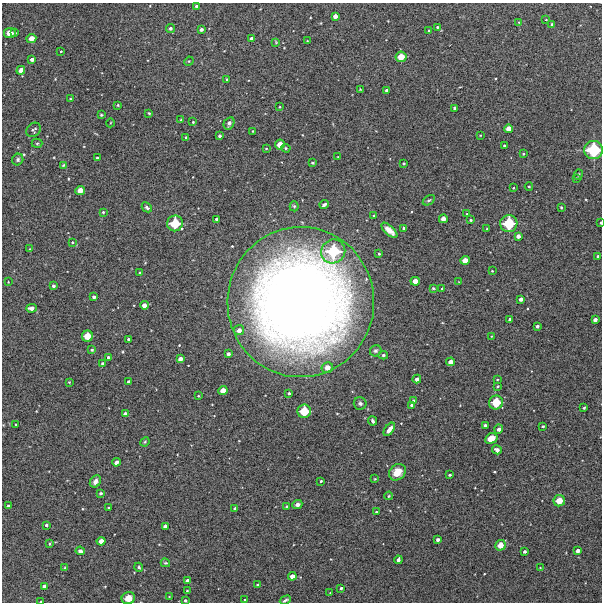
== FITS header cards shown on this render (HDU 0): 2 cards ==
NAXIS1  =                  600 / Width of image
NAXIS2  =                  600 / Height of image

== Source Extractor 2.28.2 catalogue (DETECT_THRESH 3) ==
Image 600 x 600 px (HDU 0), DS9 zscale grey, 1 PNG px = 1 image px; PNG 604 x 604 px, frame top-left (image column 1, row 600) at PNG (2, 3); each listed source drawn as its Kron ellipse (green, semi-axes under 4 px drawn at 4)
Background 5180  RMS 290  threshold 876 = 3 sigma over >= 5 px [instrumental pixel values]
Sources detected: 176; all 176 listed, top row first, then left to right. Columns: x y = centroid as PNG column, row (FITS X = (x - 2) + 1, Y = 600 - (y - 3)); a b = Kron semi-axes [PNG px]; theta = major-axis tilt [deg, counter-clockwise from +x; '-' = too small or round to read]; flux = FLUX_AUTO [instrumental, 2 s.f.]
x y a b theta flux
197 6 4 4 - 4.3e+04
335 16 4 4 - 9.0e+04
546 20 2 2 - 1.2e+04
519 22 2 2 - 1.1e+04
552 24 4 3 - 2.4e+04
437 27 3 2 - 2.2e+04
170 28 4 4 - 4.1e+04
201 29 4 3 - 5.3e+04
429 31 3 3 - 2.6e+04
10 33 6 5 - 2.2e+05
15 33 3 2 - 3.9e+04
31 38 5 4 - 1.5e+05
251 39 4 3 - 7.6e+04
307 41 4 2 - 1.2e+04
276 42 4 3 - 1.8e+04
61 51 2 2 - 1.5e+04
401 57 5 5 - 2.6e+05
32 59 4 3 - 6.0e+04
189 61 5 4 - 1.8e+04
21 70 4 4 - 1.4e+05
227 79 3 3 - 2.1e+04
360 89 3 2 - 1.5e+04
387 91 4 4 - 6.4e+04
70 99 3 2 - 1.4e+04
118 105 3 2 - 1.9e+04
280 107 2 2 - 1.5e+04
455 108 3 3 - 4.1e+04
149 113 3 3 - 2.2e+04
101 115 3 3 - 2.1e+04
181 120 3 3 - 2.0e+04
193 122 3 3 - 1.9e+04
110 123 4 3 - 1.5e+04
229 123 6 5 - 4.8e+04
509 129 4 4 - 1.4e+05
34 130 8 6 43 3.8e+04
253 131 3 2 - 1.7e+04
480 135 3 2 - 1.2e+04
220 136 3 3 - 3.7e+04
186 137 3 3 - 2.7e+04
37 143 5 4 - 2.5e+04
280 144 5 4 - 1.9e+05
504 146 3 3 - 3.2e+04
286 148 5 4 - 2.2e+04
266 149 4 2 - 1.5e+04
594 150 9 9 - 8.7e+05
523 154 4 2 - 1.4e+04
338 157 3 2 - 1.2e+04
97 158 3 3 - 3.1e+04
18 160 6 5 - 4.6e+04
313 163 3 3 - 3.0e+04
404 163 3 3 - 2.1e+04
63 165 3 3 - 2.1e+04
578 175 5 4 - 2.5e+04
576 178 3 2 - 1.6e+04
529 186 4 3 - 1.6e+04
513 188 2 2 - 1.4e+04
80 190 5 4 - 1.7e+05
429 200 7 3 35 2.6e+04
324 204 4 3 - 5.7e+04
294 206 5 4 - 2.9e+04
147 207 5 4 - 3.9e+04
561 207 3 2 - 1.7e+04
103 212 3 3 - 2.9e+04
467 214 2 2 - 1.3e+04
374 216 3 2 - 1.9e+04
217 219 3 3 - 5.2e+04
443 219 4 4 - 1.3e+05
471 220 3 3 - 2.6e+04
175 223 8 7 - 5.2e+05
601 223 3 2 - 2.3e+04
509 224 8 8 - 6.4e+05
404 228 3 3 - 3.6e+04
487 229 3 3 - 2.5e+04
389 230 10 4 -42 1.7e+05
518 236 4 4 - 8.3e+04
72 242 3 3 - 2.0e+04
30 249 4 2 - 1.4e+04
333 251 12 11 - 8.5e+05
379 254 3 3 - 2.2e+04
598 256 3 3 - 2.4e+04
465 260 4 4 - 1.5e+05
492 271 3 2 - 1.5e+04
140 273 3 3 - 2.4e+04
415 281 5 4 - 1.3e+05
8 282 3 3 - 1.2e+04
459 282 3 2 - 9.9e+03
53 286 3 3 - 4.3e+04
433 288 3 3 - 2.3e+04
442 289 3 2 - 2.1e+04
94 297 3 3 - 3.7e+04
521 299 4 3 - 6.9e+04
301 302 75 73 87 2.8e+07
144 305 4 4 - 1.0e+05
31 308 5 4 - 1.0e+05
510 319 3 3 - 4.4e+04
595 320 4 3 - 6.7e+04
537 326 3 3 - 4.3e+04
239 330 5 5 - 9.1e+04
87 336 5 5 - 2.7e+05
492 336 3 2 - 1.5e+04
128 339 3 3 - 2.4e+04
92 350 3 3 - 2.2e+04
376 351 6 5 - 4.7e+04
228 354 3 3 - 4.9e+04
383 355 5 4 - 3.0e+04
108 358 3 3 - 4.6e+04
180 359 4 4 - 9.0e+04
451 362 4 4 - 1.2e+05
103 364 4 3 - 5.8e+04
327 368 5 5 - 1.6e+05
417 379 4 4 - 7.4e+04
497 379 3 2 - 1.5e+04
69 382 3 2 - 1.4e+04
129 382 4 3 - 5.3e+04
498 386 3 3 - 1.7e+04
223 391 5 4 - 1.6e+05
289 393 3 3 - 3.5e+04
198 396 2 2 - 1.6e+04
413 400 4 3 - 2.5e+04
496 402 7 6 - 4.1e+05
360 403 6 6 - 6.3e+04
411 405 3 3 - 3.1e+04
584 408 3 2 - 2.0e+04
304 411 7 6 - 4.3e+05
125 414 4 4 - 9.6e+04
373 421 4 3 - 4.3e+04
16 424 3 2 - 1.5e+04
485 426 3 3 - 5.5e+04
543 426 3 3 - 2.2e+04
389 429 7 4 53 1.2e+05
499 429 4 4 - 7.5e+04
491 438 6 5 - 3.1e+05
145 442 5 4 - 2.4e+04
497 450 5 4 - 7.0e+04
116 462 4 3 - 5.7e+04
397 472 9 7 44 2.5e+05
449 475 3 3 - 2.7e+04
375 479 3 2 - 1.4e+04
95 481 6 5 - 8.3e+04
321 481 3 3 - 2.4e+04
101 493 3 3 - 3.6e+04
389 496 4 3 - 2.5e+04
559 501 6 5 - 2.4e+05
297 504 5 4 - 7.0e+04
8 506 3 3 - 3.9e+04
287 506 3 3 - 2.7e+04
109 508 3 2 - 2.3e+04
235 508 3 3 - 3.2e+04
376 512 3 2 - 1.8e+04
46 525 3 3 - 3.4e+04
165 526 4 3 - 5.6e+04
438 540 3 3 - 5.2e+04
101 541 4 4 - 1.3e+05
49 544 4 2 - 2.1e+04
500 545 5 5 - 2.0e+05
80 551 5 3 - 6.8e+04
578 551 4 3 - 7.2e+04
525 552 3 3 - 4.4e+04
398 560 4 3 - 6.1e+04
165 563 5 3 - 2.3e+04
65 567 4 3 - 2.0e+04
139 567 5 3 - 2.9e+04
540 568 4 3 - 1.2e+04
292 576 4 4 - 1.1e+05
187 581 4 4 - 7.7e+04
258 585 3 3 - 4.3e+04
44 586 4 3 - 6.1e+04
341 588 3 3 - 3.1e+04
187 591 3 3 - 1.8e+04
330 593 2 2 - 1.1e+04
169 597 3 2 - 1.3e+04
128 598 7 6 - 1.8e+05
185 600 3 3 - 3.2e+04
245 600 3 2 - 1.8e+04
285 600 6 3 29 3.8e+04
41 602 3 2 - 2.3e+04
At the frame edge (FLAGS 8, measured only in part): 6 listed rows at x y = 594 150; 601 223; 128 598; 185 600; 285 600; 41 602

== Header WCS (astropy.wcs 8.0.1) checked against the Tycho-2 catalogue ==
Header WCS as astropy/WCSLIB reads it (CRVAL/CRPIX/CD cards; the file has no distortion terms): RA---TAN/DEC--TAN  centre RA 03:19:51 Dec -26:04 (49.96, -26.06 deg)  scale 2 arcsec/px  FOV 20.0' x 20.0'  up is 0 deg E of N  parity normal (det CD < 0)
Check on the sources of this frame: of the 60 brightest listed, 4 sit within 2.5 arcsec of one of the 5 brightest Tycho-2 stars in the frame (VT <= 12.25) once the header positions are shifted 0.97 arcsec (0.55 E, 0.80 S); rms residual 0.83 arcsec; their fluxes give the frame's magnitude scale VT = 26.35 - 2.5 log10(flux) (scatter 0.14 mag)
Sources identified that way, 4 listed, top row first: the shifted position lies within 2.5 arcsec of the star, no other Tycho-2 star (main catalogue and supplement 1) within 5.0 arcsec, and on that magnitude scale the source's flux lands within +1.5 / -3 mag of the star's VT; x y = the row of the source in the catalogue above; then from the Tycho-2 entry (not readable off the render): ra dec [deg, ICRS J2000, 3 dp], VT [Tycho-2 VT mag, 2 dp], TYC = Tycho-2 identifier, HIP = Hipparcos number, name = IAU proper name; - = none
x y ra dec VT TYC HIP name
594 150 49.783 -25.976 11.18 6442-1014-1 - -
175 223 50.042 -26.017 12.25 6442-922-1 - -
509 224 49.835 -26.017 11.74 6442-1107-1 - -
333 251 49.944 -26.032 11.61 6442-962-1 - -